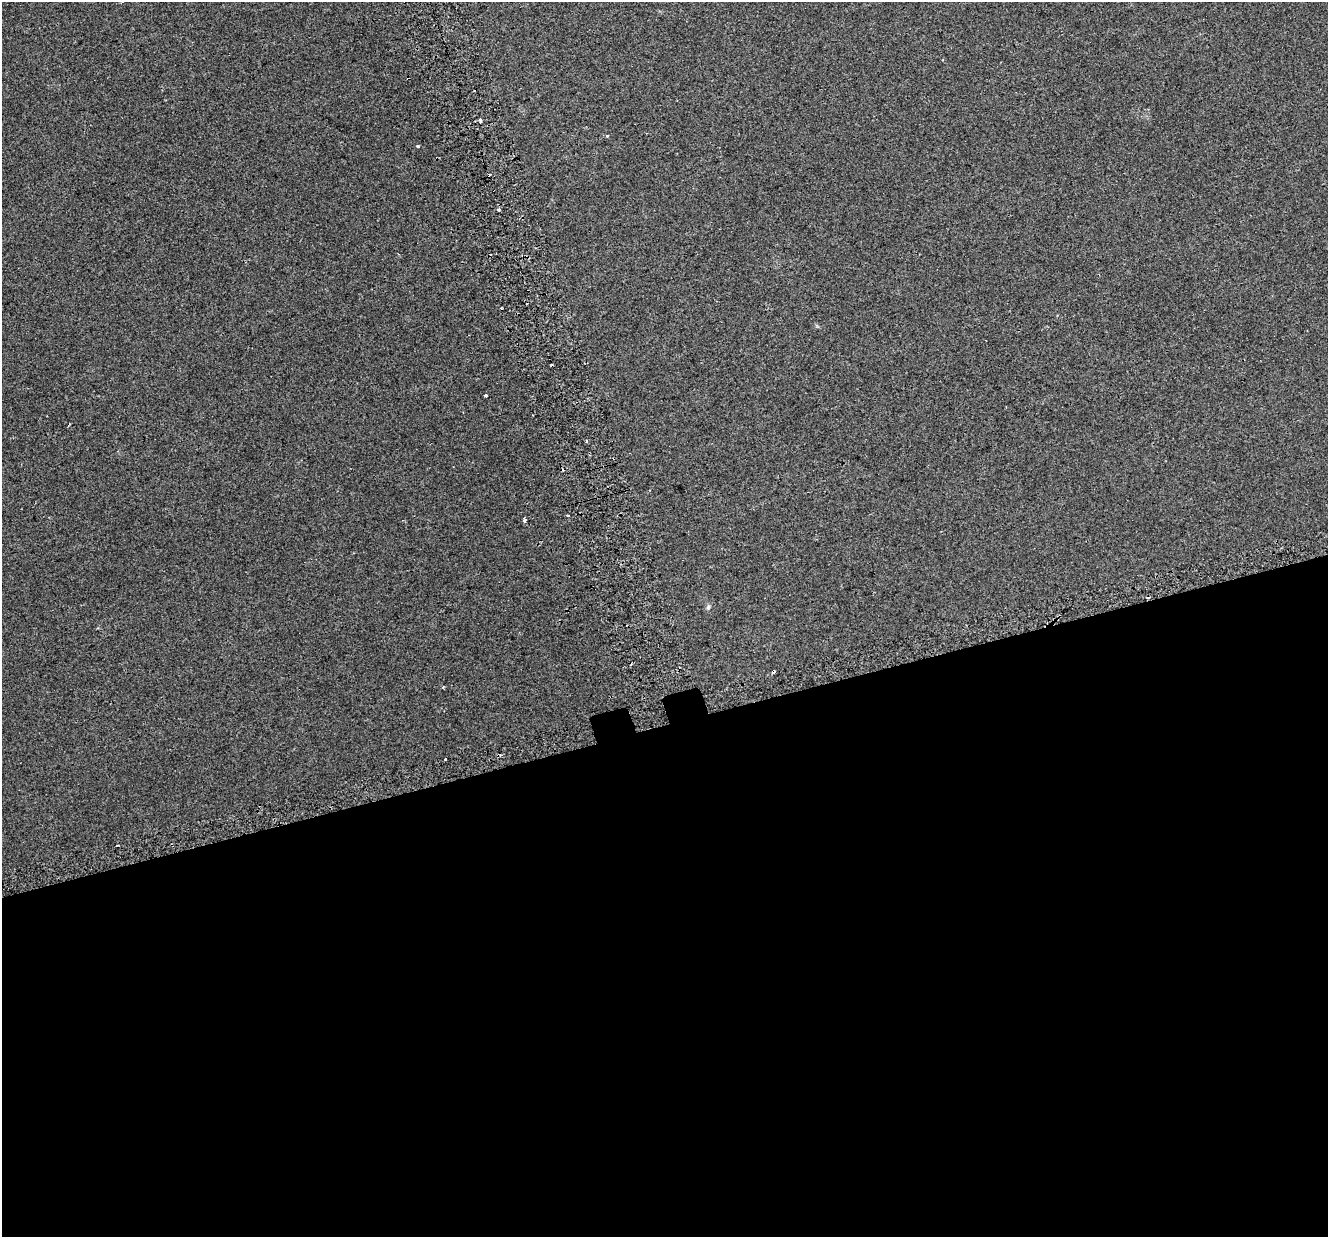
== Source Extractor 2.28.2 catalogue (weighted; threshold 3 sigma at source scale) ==
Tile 15 of 4 x 4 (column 3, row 4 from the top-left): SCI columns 2697-4022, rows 153-1387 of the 5395 x 5196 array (HDU 1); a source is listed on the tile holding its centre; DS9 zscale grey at full resolution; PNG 1330 x 1239 px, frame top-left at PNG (2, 2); no overlay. Shown black and unused: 42% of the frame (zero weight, under 2 of 3 exposures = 3% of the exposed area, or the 3 px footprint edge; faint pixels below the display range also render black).
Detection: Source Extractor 2.28.2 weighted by HDU 2 'WHT'; one run over the whole footprint, this tile lists its part. Background 0.00414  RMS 0.0062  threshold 0.028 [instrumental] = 3 sigma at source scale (4.5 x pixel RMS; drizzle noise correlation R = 1.50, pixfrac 1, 0.0396/0.0396 arcsec/px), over >= 5 px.
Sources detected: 16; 4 cosmic-ray / hot-pixel residue — not listed; the other 12 listed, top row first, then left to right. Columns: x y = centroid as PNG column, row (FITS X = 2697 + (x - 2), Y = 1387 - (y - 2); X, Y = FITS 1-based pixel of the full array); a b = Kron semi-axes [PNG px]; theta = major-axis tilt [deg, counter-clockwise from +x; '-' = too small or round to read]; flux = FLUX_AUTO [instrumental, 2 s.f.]
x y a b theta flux
480 120 5 3 - 1.5
607 135 3 3 - 2.5
418 146 3 3 - 3.2
499 210 3 3 - 3.4
486 395 3 3 - 2
614 458 3 3 - 0.68
568 516 3 3 - 2.7
524 519 5 3 - 5.9
708 607 7 5 68 1.2
774 672 4 3 - 5.3
445 759 3 2 - 0.71
117 845 3 2 - 0.87
Overlapping masked pixels (flux is a lower limit): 2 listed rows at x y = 614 458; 774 672